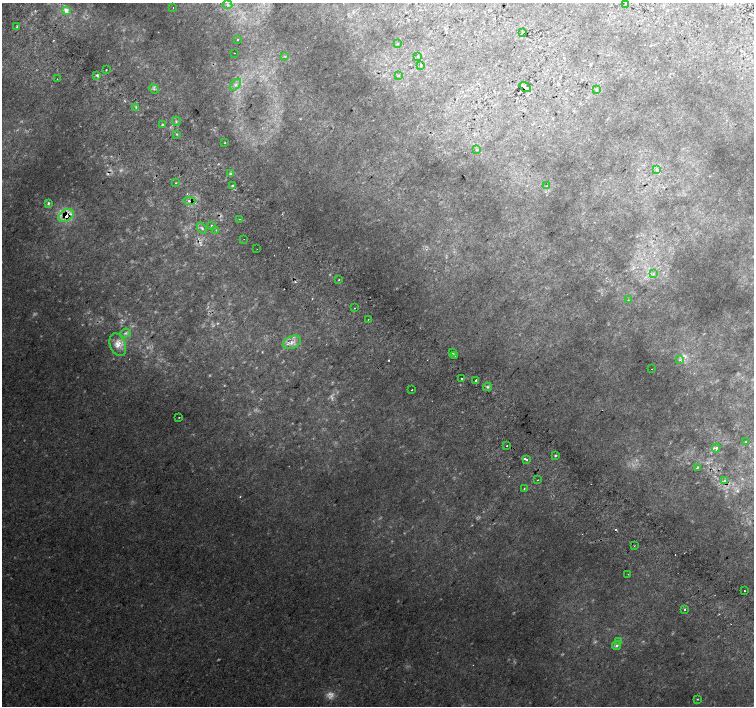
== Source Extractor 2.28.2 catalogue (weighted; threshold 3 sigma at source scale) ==
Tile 11 of 4 x 4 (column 3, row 3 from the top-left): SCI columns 3042-4544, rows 1673-3079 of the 6074 x 6092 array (HDU 1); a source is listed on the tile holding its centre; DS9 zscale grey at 2 x 2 block average (1 PNG px = mean of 2 x 2 image px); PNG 756 x 708 px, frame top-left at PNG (2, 3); each listed source drawn as its Kron ellipse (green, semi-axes under 4 px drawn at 4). Shown black and unused: <1% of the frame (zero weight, under 2 of 3 exposures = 5% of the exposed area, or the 3 px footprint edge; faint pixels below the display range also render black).
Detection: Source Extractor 2.28.2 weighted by HDU 2 'WHT'; one run over the whole footprint, this tile lists its part. Background 0.011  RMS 0.013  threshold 0.0579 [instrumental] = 3 sigma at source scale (4.5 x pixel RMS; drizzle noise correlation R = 1.50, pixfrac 1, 0.0396/0.0396 arcsec/px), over >= 5 px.
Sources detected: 92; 7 too faint to see at this stretch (2 x 2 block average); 8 cosmic-ray / hot-pixel residue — neither listed nor drawn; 1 coinciding with a brighter row at this scale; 3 inside a brighter listed object's ellipse — not listed separately; the other 73 listed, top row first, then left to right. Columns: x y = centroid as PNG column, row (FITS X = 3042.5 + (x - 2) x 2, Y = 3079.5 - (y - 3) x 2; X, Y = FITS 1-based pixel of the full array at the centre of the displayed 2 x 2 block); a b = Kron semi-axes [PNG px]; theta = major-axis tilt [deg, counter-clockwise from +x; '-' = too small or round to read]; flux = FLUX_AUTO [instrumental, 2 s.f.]
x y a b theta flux
626 3 3 2 - 1.6
227 5 5 3 - 4.8
173 8 2 2 - 2.7
66 11 3 2 - 27
17 26 3 2 - 3.1
523 32 2 2 - 1.2
237 40 2 2 - 3.2
398 43 3 2 - 1.9
234 53 2 2 - 5.1
418 56 2 2 - 1.9
285 57 3 2 - 2.3
420 65 3 2 - 1.8
106 70 2 2 - 1.5
97 75 4 3 - 5.2
398 76 3 2 - 1.7
57 79 2 2 - 1.7
236 85 7 3 47 6.8
525 87 6 2 -37 5.3
154 89 5 3 - 4.6
596 90 3 2 - 2.2
136 107 3 2 - 2.7
176 121 5 3 - 3.4
162 125 3 2 - 6.6
177 134 3 2 - 2.3
225 142 2 2 - 1.8
476 150 3 3 - 2.9
657 169 3 3 - 4.9
230 174 4 3 - 5.4
176 183 2 2 - 1.6
233 186 3 3 - 4.8
546 186 4 2 - 2.3
189 201 6 3 -4 7.6
48 203 3 2 - 6.7
66 215 8 5 30 59
240 219 2 2 - 1.2
211 226 4 2 - 3.3
202 228 6 4 -51 6.6
216 230 2 2 - 1.7
244 239 2 2 - 0.92
257 249 2 2 - 1.7
653 274 3 2 - 2.9
339 279 2 2 - 1.8
628 300 2 2 - 2.2
355 308 2 2 - 2.3
368 319 2 2 - 3
125 333 5 4 - 6.2
292 342 9 6 24 20
118 345 12 7 -67 29
452 352 3 3 - 5.6
454 355 2 2 - 13
679 360 3 2 - 2.7
652 369 2 2 - 6.4
462 379 2 2 - 18
476 380 2 2 - 17
487 387 4 4 - 5.8
412 390 2 2 - 3
179 417 2 2 - 1.5
746 442 3 2 - 1.8
507 446 2 2 - 1.9
716 448 4 3 - 7
555 455 4 3 - 3.7
526 459 2 2 - 7
697 468 3 2 - 4.1
538 480 2 2 - 1.5
724 480 3 3 - 5.4
524 489 2 2 - 1.8
634 546 3 2 - 1.7
628 574 2 2 - 1.1
744 591 2 2 - 4.9
685 609 2 2 - 4.8
618 641 2 2 - 8
617 645 5 3 - 9.3
697 699 3 2 - 1.7
Overlapping masked pixels (flux is a lower limit): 4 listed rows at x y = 525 87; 189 201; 66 215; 617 645
Isophote crosses this tile's border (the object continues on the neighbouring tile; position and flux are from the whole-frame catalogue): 1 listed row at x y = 626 3
Diffuse or blended objects may show on this block-average render without a row.